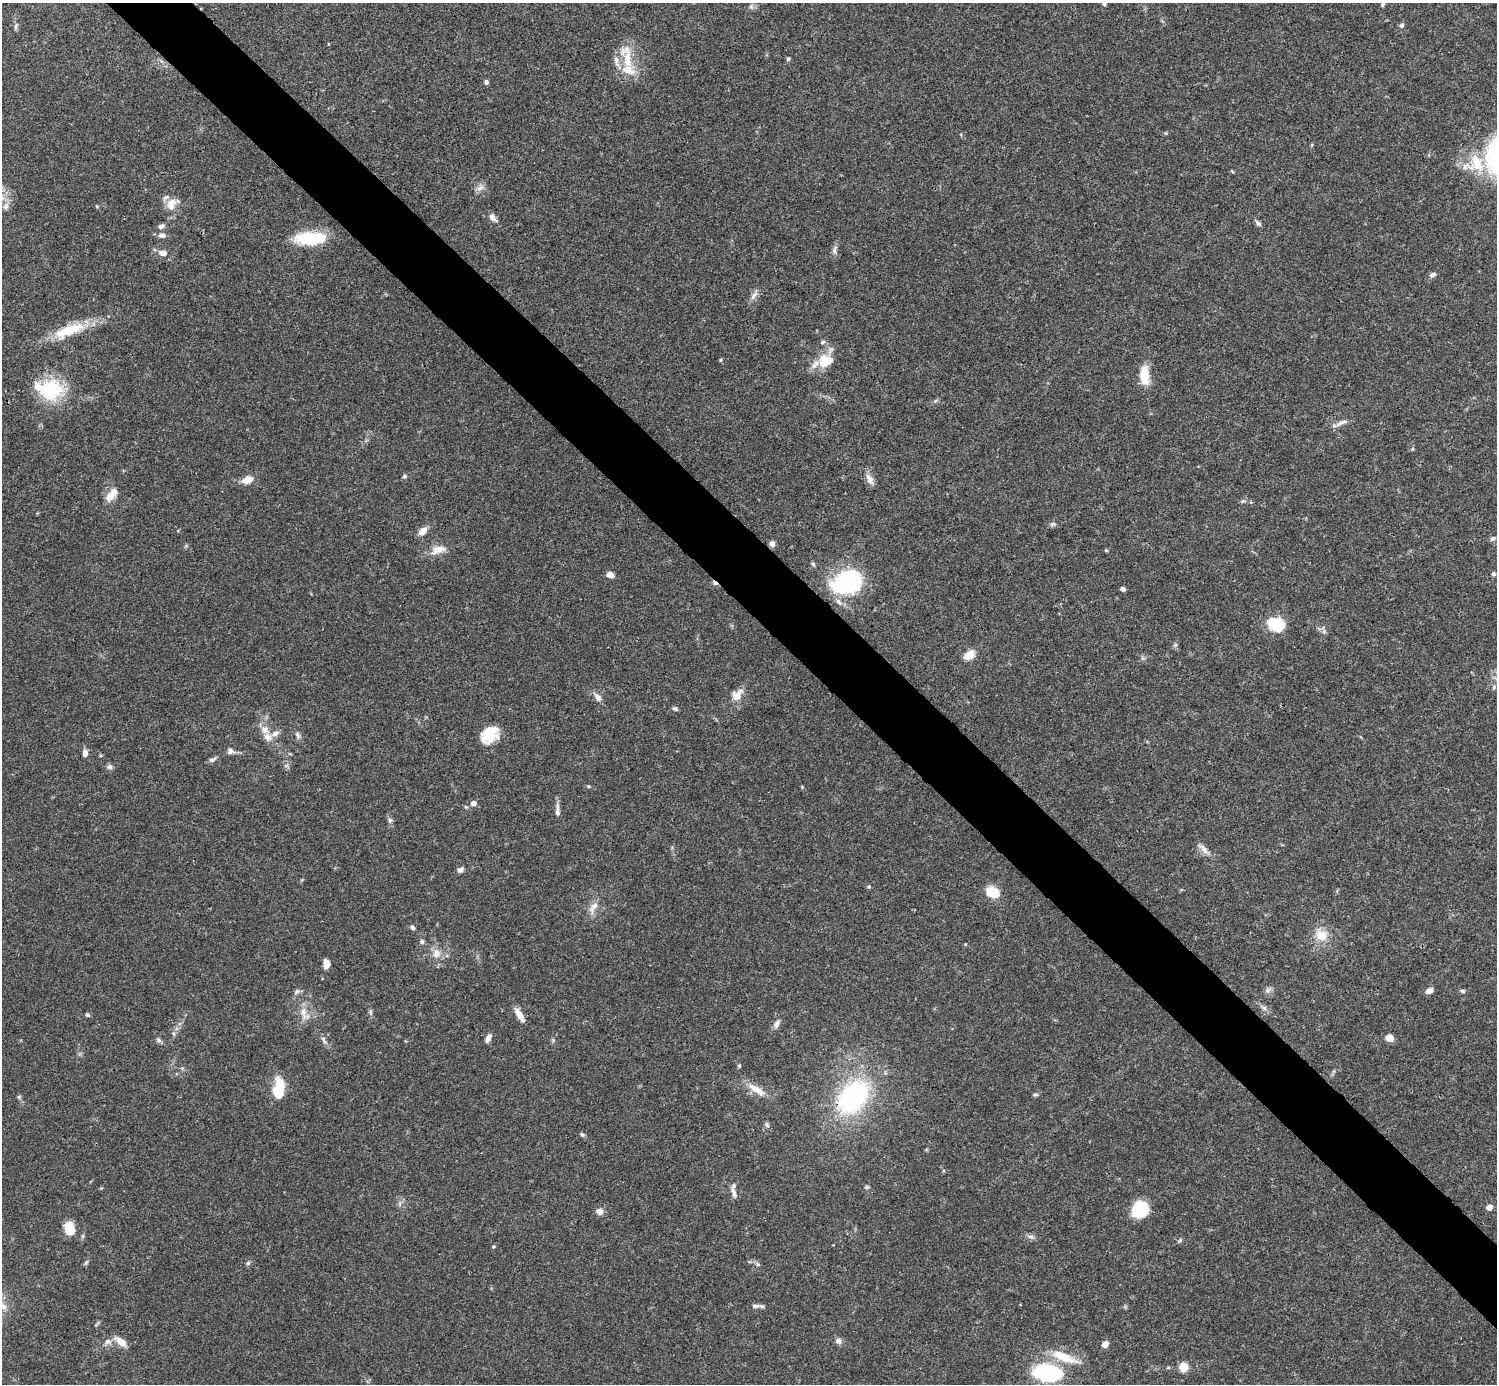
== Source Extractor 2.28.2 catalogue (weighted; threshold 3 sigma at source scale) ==
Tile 6 of 4 x 4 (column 2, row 2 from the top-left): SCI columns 1495-2989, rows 2920-4301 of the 5982 x 5981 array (HDU 1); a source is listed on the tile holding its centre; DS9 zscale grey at full resolution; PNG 1499 x 1386 px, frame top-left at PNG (2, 3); no overlay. Shown black and unused: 5% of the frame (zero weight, under 3 of 4 exposures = <1% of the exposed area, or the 3 px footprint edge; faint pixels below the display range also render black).
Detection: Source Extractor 2.28.2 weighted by HDU 2 'WHT'; one run over the whole footprint, this tile lists its part. Background 0.0409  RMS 0.0027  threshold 0.0119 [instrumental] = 3 sigma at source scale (4.5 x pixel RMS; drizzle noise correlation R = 1.50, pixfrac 1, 0.05/0.05 arcsec/px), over >= 5 px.
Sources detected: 138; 2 inside a brighter object's white glare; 1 cosmic-ray / hot-pixel residue — not listed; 10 inside a brighter listed object's ellipse — not listed separately; the other 125 listed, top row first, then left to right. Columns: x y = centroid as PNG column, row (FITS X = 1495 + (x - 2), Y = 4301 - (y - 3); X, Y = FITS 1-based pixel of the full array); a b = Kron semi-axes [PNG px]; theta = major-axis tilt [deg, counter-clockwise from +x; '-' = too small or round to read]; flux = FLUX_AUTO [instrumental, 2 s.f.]
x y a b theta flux
1104 4 6 5 - 0.52
1383 4 6 4 67 0.51
751 6 8 6 -90 0.64
1402 25 6 5 - 0.68
16 27 9 4 69 0.55
328 44 3 3 - 0.27
628 59 31 11 -88 6.9
788 59 6 5 - 0.44
616 61 15 7 -80 1.8
486 82 5 5 - 0.71
1166 133 4 4 - 0.28
1312 145 6 4 88 0.29
1476 163 27 22 -88 9.1
1232 171 5 4 - 0.26
480 188 13 6 26 1.2
171 204 18 12 74 3.5
6 206 11 7 63 1.5
97 206 4 4 - 0.25
493 218 12 7 -50 1.5
1258 223 9 5 -47 0.79
161 226 9 6 25 0.86
162 235 11 7 -1 1.2
310 238 33 13 1 13
834 250 13 6 81 1
163 253 7 6 - 2.2
1433 275 9 5 31 0.91
754 296 14 7 53 1.4
70 330 49 13 21 10
721 360 5 3 - 0.29
826 360 26 17 57 6.5
1144 375 24 11 -87 5.5
51 390 31 27 2 14
1339 424 11 7 25 1.4
1412 449 6 4 71 0.3
404 476 5 5 - 0.54
870 479 16 8 -61 1.8
248 480 14 8 17 2.8
112 494 20 9 49 3
1243 501 8 5 14 0.49
1052 524 9 5 26 0.6
423 531 12 7 46 2
1493 538 7 5 26 0.62
772 544 7 6 - 1
440 549 21 10 -1 3
1106 550 4 3 - 0.36
813 564 6 5 - 0.48
1493 574 5 5 - 0.54
610 575 7 5 -29 1.9
847 582 34 25 22 26
1123 589 5 4 - 0.79
1279 623 22 15 54 6.2
1324 631 6 6 - 0.58
1175 645 6 5 - 0.46
969 655 12 8 34 3.7
1494 687 6 5 - 0.49
737 695 17 11 49 3.2
598 697 12 8 -51 1.5
675 709 7 5 -25 0.51
265 730 16 9 -36 2.5
489 734 19 14 45 7.5
297 735 11 6 -68 0.86
230 751 10 9 - 1.1
85 753 8 6 -89 1.4
212 760 10 6 21 0.87
286 766 7 4 19 0.45
110 767 8 7 - 0.75
588 786 5 3 - 0.29
802 787 5 4 - 0.25
473 803 5 5 - 1.8
557 812 11 6 -83 0.97
390 820 7 6 - 0.67
1203 849 19 7 -47 1.8
460 870 8 6 38 0.94
869 887 5 5 - 0.4
992 892 16 12 -28 4.9
593 907 20 9 57 2.5
412 927 7 5 -43 0.66
1321 935 16 13 -45 4.7
422 942 7 5 -74 0.58
436 953 14 11 -73 2.7
326 964 8 6 87 2.8
1268 990 9 8 - 1
1429 991 8 6 26 1.4
1462 991 6 5 - 0.54
1264 1008 8 6 -28 0.85
370 1012 7 4 -89 0.49
303 1013 23 9 -76 3
87 1015 6 4 -29 0.51
519 1015 18 7 -59 2.6
777 1024 12 6 63 1.3
173 1033 7 4 -59 0.51
488 1038 11 6 62 1.2
1390 1038 7 6 - 3.1
158 1040 8 5 -53 0.66
324 1040 13 5 -62 1
553 1040 5 5 - 0.36
739 1066 5 5 - 0.34
182 1068 5 5 - 0.35
280 1085 20 10 -75 5.4
756 1090 26 8 -32 3.8
1035 1095 8 4 6 0.46
19 1097 6 4 46 0.36
853 1097 27 18 47 54
766 1125 8 6 -55 0.58
582 1135 7 5 -47 0.48
866 1187 6 5 - 0.42
734 1193 17 6 -70 1.4
1489 1207 5 4 - 2.2
1140 1209 16 14 46 11
599 1211 8 6 -15 1.8
69 1228 12 9 -76 5.8
1031 1237 10 5 -21 0.86
1180 1240 6 4 47 0.42
493 1247 5 4 - 0.33
86 1263 7 5 62 0.48
248 1263 6 6 - 0.48
758 1264 7 5 -43 0.56
755 1306 14 5 5 1
108 1341 10 8 10 1.3
120 1341 16 8 -33 2.8
838 1341 9 8 - 1.1
1105 1344 8 7 - 1.4
1064 1357 42 11 -22 7.1
1183 1367 8 7 - 4.4
1047 1373 21 12 -7 37
Overlapping masked pixels (flux is a lower limit): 1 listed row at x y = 853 1097
Isophote crosses this tile's border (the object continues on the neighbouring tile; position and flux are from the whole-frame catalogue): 2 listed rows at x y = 1104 4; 1383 4